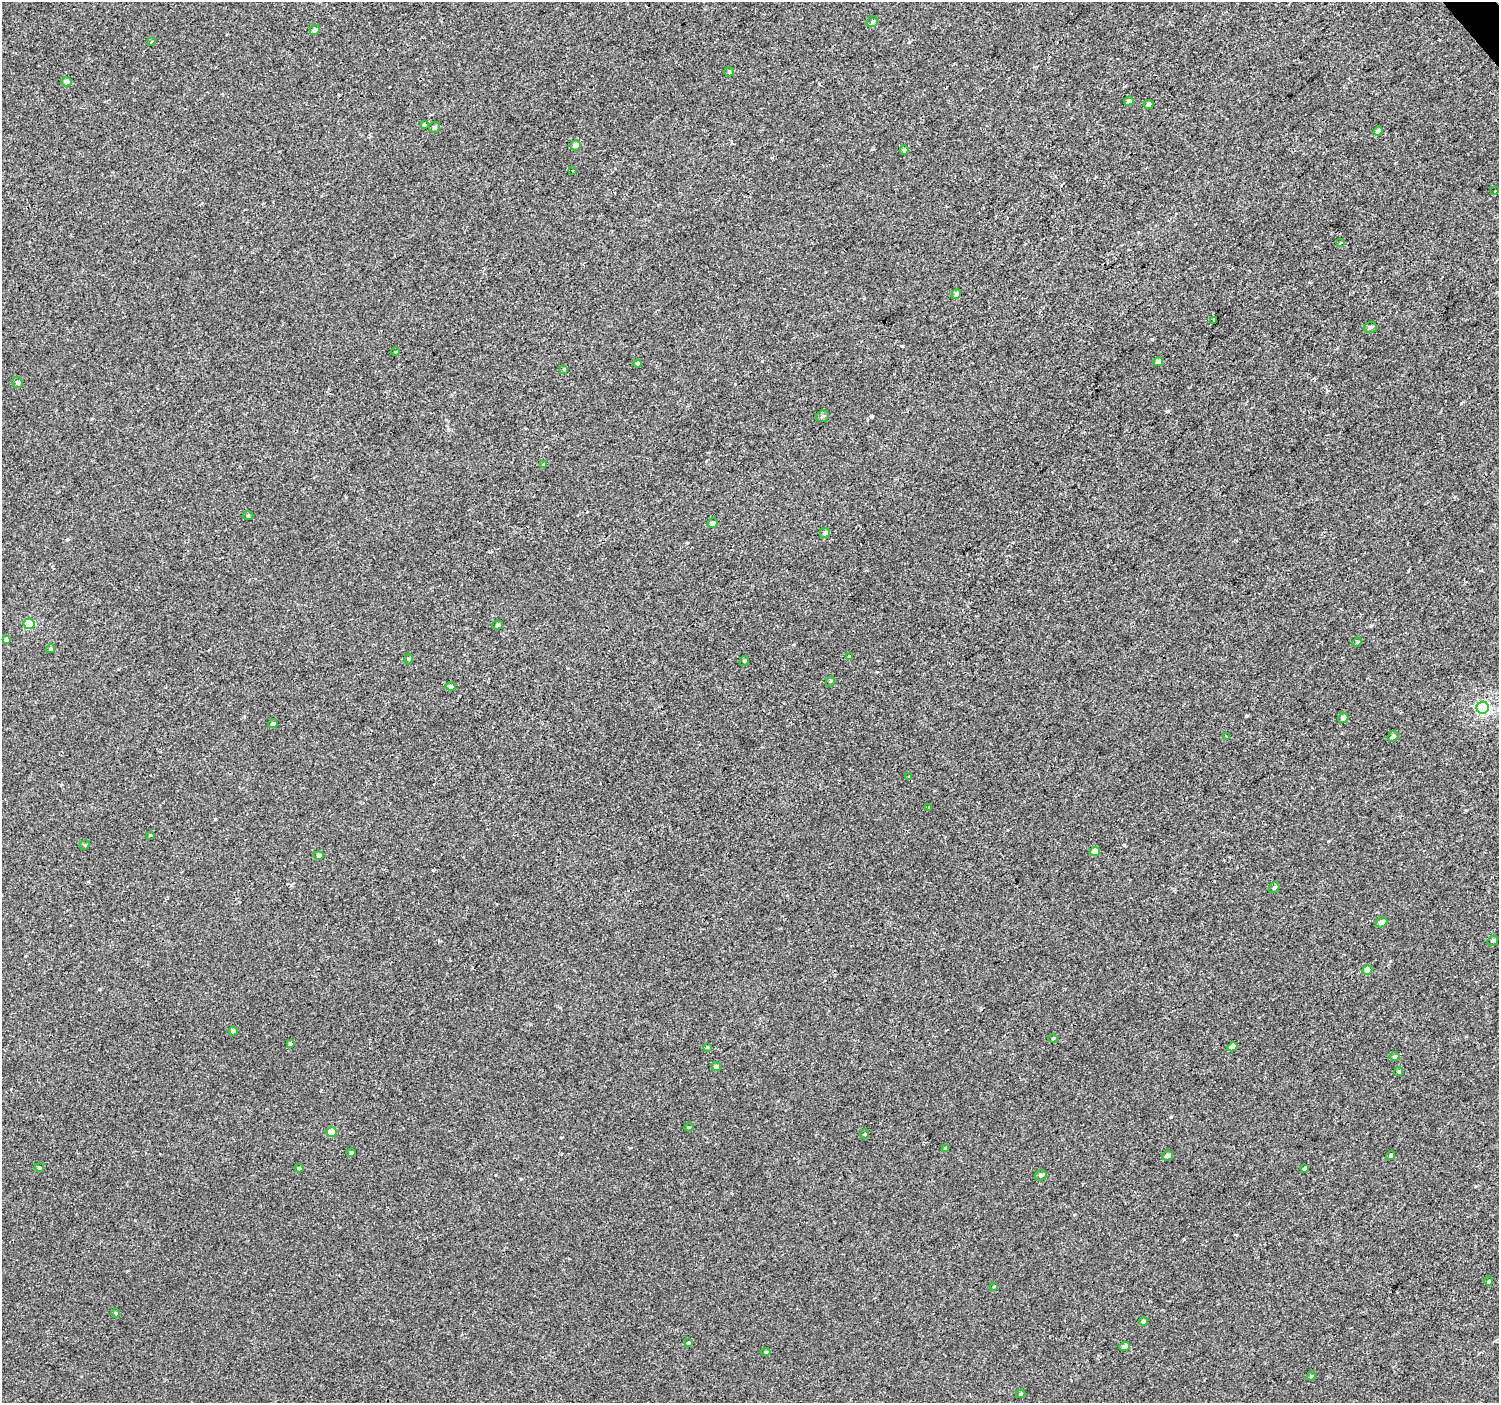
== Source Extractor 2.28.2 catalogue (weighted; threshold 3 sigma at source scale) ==
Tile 10 of 4 x 4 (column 2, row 3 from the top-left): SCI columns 1502-2998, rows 1604-3004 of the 5993 x 5943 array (HDU 1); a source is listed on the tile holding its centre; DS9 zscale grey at full resolution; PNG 1501 x 1405 px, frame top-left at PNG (2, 2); each listed source drawn as its Kron ellipse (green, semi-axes under 4 px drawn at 4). Shown black and unused: <1% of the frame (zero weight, under 2 of 3 exposures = <1% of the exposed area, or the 3 px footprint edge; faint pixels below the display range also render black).
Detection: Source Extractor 2.28.2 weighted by HDU 2 'WHT'; one run over the whole footprint, this tile lists its part. Background 3.04e-04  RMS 0.0042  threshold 0.019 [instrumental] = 3 sigma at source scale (4.5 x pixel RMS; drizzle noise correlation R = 1.50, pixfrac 1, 0.0396/0.0396 arcsec/px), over >= 5 px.
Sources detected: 84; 3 cosmic-ray / hot-pixel residue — neither listed nor drawn; the other 81 listed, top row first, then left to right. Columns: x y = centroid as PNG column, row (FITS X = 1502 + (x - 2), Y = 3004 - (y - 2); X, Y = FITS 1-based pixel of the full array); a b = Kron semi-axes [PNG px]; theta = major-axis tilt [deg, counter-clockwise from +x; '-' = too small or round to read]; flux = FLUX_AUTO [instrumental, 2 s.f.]
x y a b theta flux
872 22 6 5 - 0.79
315 30 5 4 - 1.2
152 41 3 3 - 0.43
729 72 5 4 - 0.53
66 82 5 4 - 1.7
1129 101 5 4 - 1
1149 104 5 4 - 1.2
424 124 3 3 - 1.9
434 127 5 5 - 0.95
1378 131 4 4 - 1.6
576 145 5 5 - 2
904 150 5 4 - 0.64
572 171 3 3 - 0.65
1495 191 3 2 - 0.62
1341 243 3 3 - 1.1
956 294 5 4 - 1
1213 320 3 2 - 0.8
1370 327 6 5 - 1.3
395 352 4 3 - 0.35
1158 362 5 4 - 1.5
637 364 4 4 - 0.6
564 369 4 4 - 0.37
18 382 5 5 - 0.93
822 416 6 5 - 0.97
543 465 4 3 - 0.46
248 515 5 3 - 0.4
713 523 5 4 - 1.1
825 533 5 4 - 1.2
29 624 5 5 - 18
498 625 5 4 - 0.72
6 640 4 4 - 0.79
1357 642 5 4 - 0.5
50 649 4 4 - 0.66
849 657 3 3 - 1.6
409 659 5 3 - 0.45
744 661 5 4 - 0.52
831 681 5 3 - 0.41
451 687 5 4 - 1.3
1483 708 6 6 - 68
1343 718 5 4 - 1.3
273 724 5 4 - 0.96
1227 736 4 3 - 0.71
1393 736 6 5 - 1.2
909 777 3 2 - 0.38
929 807 2 2 - 0.52
150 835 4 4 - 0.36
85 845 5 4 - 0.55
1095 851 5 4 - 3.4
319 856 5 4 - 1.1
1274 888 6 4 54 0.8
1382 922 6 4 29 1.9
1493 941 5 4 - 0.92
1367 970 5 4 - 3.3
233 1031 4 4 - 2.1
1053 1038 5 3 - 0.4
290 1044 4 4 - 0.72
707 1047 4 3 - 0.36
1232 1047 5 4 - 3.1
1395 1057 5 4 - 0.77
716 1067 5 4 - 1
1399 1072 4 4 - 0.61
689 1127 4 3 - 0.37
332 1132 5 5 - 7.7
865 1134 5 3 - 0.39
945 1149 4 3 - 0.54
351 1153 4 4 - 0.8
1391 1155 5 4 - 0.73
1168 1156 5 4 - 1
39 1168 5 4 - 0.62
299 1168 4 4 - 0.65
1305 1168 4 3 - 0.68
1041 1175 6 5 - 0.95
1489 1281 4 4 - 0.5
994 1287 4 3 - 0.37
116 1313 4 3 - 0.31
1144 1321 4 4 - 1
688 1343 3 3 - 0.5
1125 1346 5 4 - 1.4
766 1352 4 4 - 0.52
1311 1376 4 3 - 0.41
1020 1394 5 4 - 0.56
Unlisted compact peaks at least as high as the median listed source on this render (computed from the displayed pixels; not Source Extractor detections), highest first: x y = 1167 411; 1152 339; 902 346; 1171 1117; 1246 716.